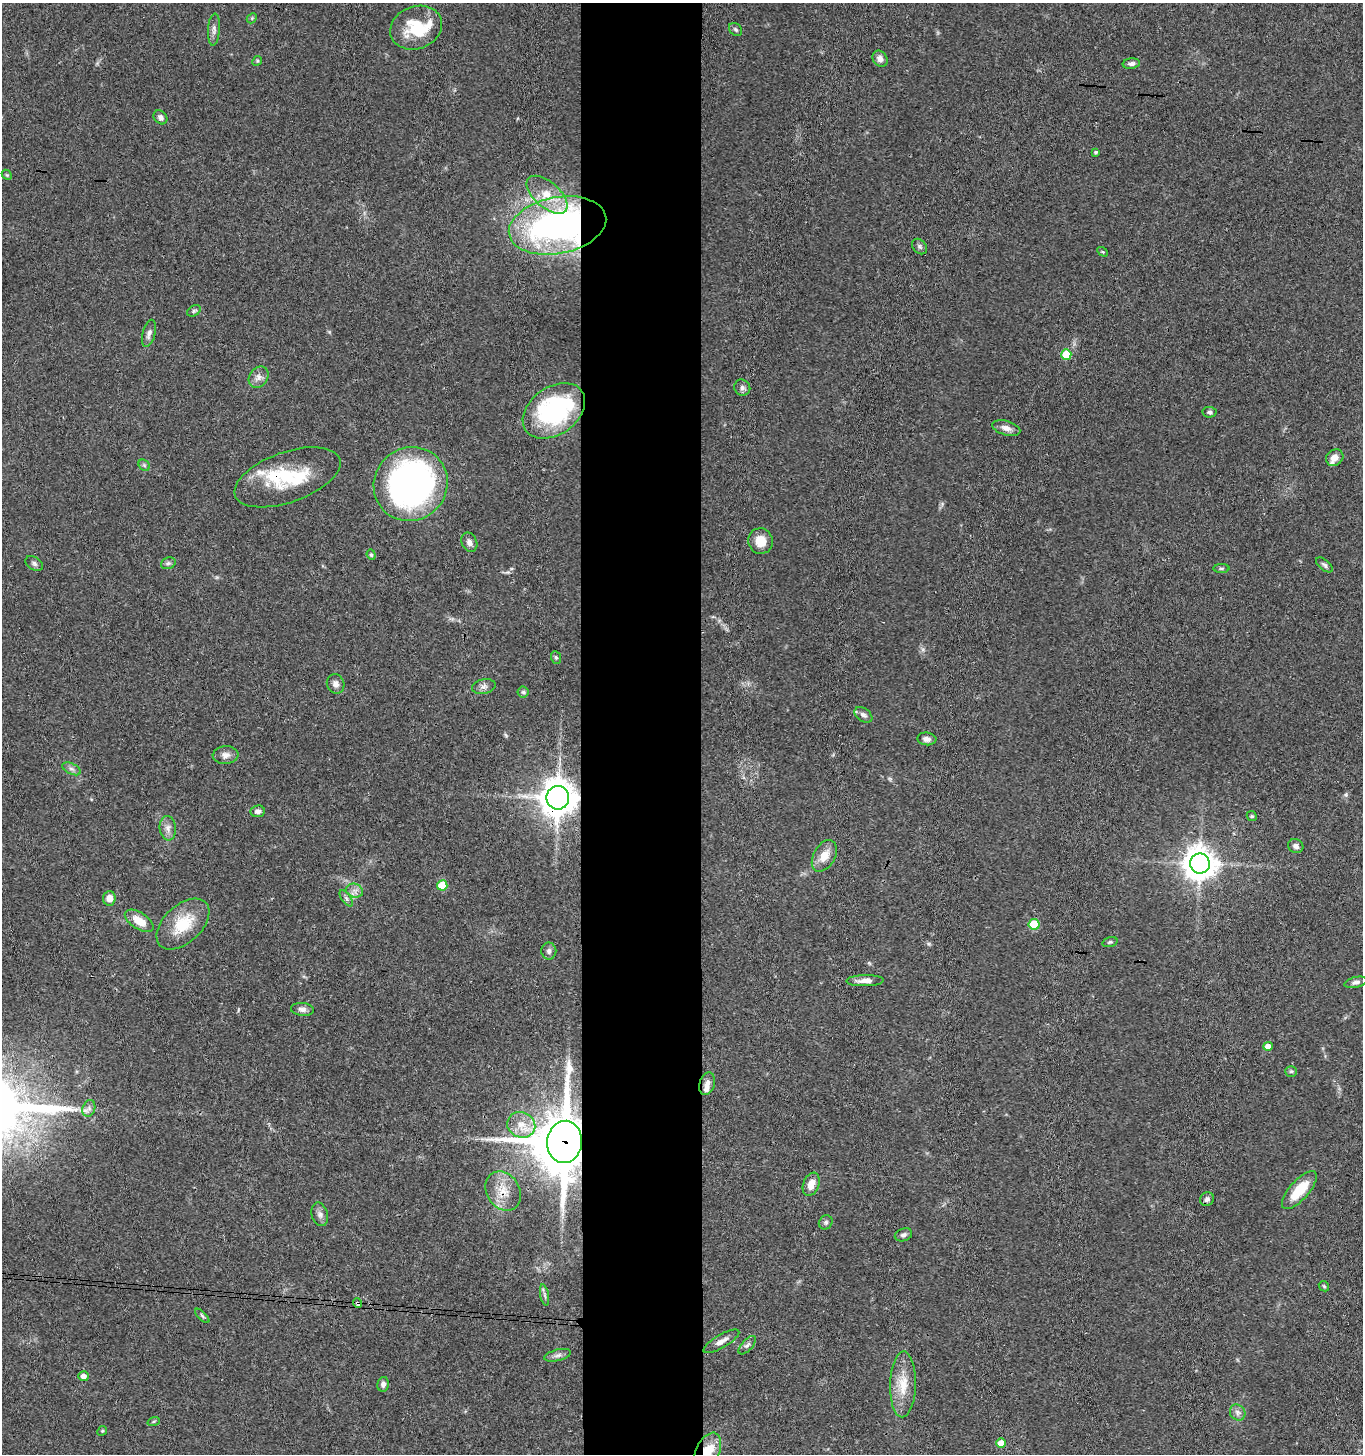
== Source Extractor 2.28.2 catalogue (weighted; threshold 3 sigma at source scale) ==
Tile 5 of 3 x 3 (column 2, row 2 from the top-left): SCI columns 1565-2925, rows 1457-2908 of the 4442 x 4368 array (HDU 1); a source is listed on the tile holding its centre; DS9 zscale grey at full resolution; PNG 1365 x 1456 px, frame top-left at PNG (2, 3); each listed source drawn as its Kron ellipse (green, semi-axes under 4 px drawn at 4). Shown black and unused: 9% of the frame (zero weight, under 3 of 4 exposures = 6% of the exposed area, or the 3 px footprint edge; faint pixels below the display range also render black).
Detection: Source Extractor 2.28.2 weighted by HDU 2 'WHT'; one run over the whole footprint, this tile lists its part. Background 0.0676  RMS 0.0054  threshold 0.0241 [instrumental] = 3 sigma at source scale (4.5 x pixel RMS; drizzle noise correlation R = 1.50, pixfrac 1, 0.05/0.05 arcsec/px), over >= 5 px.
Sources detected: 96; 2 inside a brighter object's white glare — neither listed nor drawn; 6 inside a brighter listed object's ellipse — not listed separately; the other 88 listed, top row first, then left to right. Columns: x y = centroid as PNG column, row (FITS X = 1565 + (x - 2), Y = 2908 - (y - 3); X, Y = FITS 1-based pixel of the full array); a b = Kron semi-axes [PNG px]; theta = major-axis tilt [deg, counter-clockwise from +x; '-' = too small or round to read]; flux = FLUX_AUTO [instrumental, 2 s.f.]
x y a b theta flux
252 18 6 4 47 0.68
416 28 26 21 22 21
214 29 16 6 86 2.5
736 29 7 5 -45 1.1
880 59 8 7 - 3
257 61 5 4 - 0.6
1131 64 9 5 7 1.7
160 117 7 6 - 2
1096 152 4 3 - 0.78
7 175 6 4 -44 0.7
547 195 25 12 -41 12
558 225 49 28 11 200
919 246 9 6 -46 1.4
1103 252 5 3 - 0.61
194 311 7 5 30 0.94
149 333 14 6 74 2.5
1066 354 5 5 - 17
259 377 11 9 56 3.2
742 388 8 7 - 1.7
554 411 34 24 35 68
1209 412 7 5 -7 1.1
1006 428 14 7 -16 3.7
1335 458 9 7 35 3.4
144 465 6 5 - 0.97
287 477 55 25 20 31
411 484 38 36 45 200
760 541 13 12 - 7.3
469 542 10 7 -66 2.5
371 555 5 4 - 0.81
34 563 9 6 -34 1.5
168 563 7 5 21 1.2
1324 565 10 5 -40 1.3
1221 568 8 4 0 0.85
556 657 6 5 - 0.85
336 684 10 8 -69 2.9
484 687 12 7 13 2.2
523 692 5 5 - 1
863 715 10 6 -35 2.2
927 739 9 6 -6 2.4
225 755 13 9 4 3.2
72 769 10 5 -26 1.7
558 798 12 11 - 1100
258 811 7 6 - 2.1
1252 816 5 4 - 0.68
168 828 12 8 -84 3.2
1296 846 8 6 -27 1.9
824 856 17 10 60 7.4
1200 863 10 10 - 880
442 885 5 5 - 17
355 891 8 7 - 2.5
109 898 7 6 - 3.8
346 898 9 4 -55 1.5
139 921 16 8 -33 8.5
183 924 31 19 43 19
1034 924 5 5 - 21
1110 942 8 4 16 0.88
549 951 8 7 - 1.9
865 981 19 5 1 3.8
1356 982 11 5 12 1.7
302 1009 11 6 -7 2.2
1268 1046 5 4 - 4.7
1291 1071 6 5 - 0.95
707 1084 11 7 74 3.3
89 1108 8 6 72 2.1
521 1125 14 12 -23 7.8
565 1142 21 17 86 3300
811 1184 12 8 68 5.4
1299 1190 24 9 48 16
503 1191 21 16 -58 10
1207 1199 7 6 - 1.7
320 1214 12 8 -75 2.4
826 1222 7 6 - 1.2
903 1235 9 6 17 1.6
1324 1286 6 4 -46 0.77
545 1295 11 4 -79 1.4
358 1303 5 4 - 1.4
202 1316 9 4 -45 1
721 1341 20 6 30 3.8
747 1345 11 5 49 1.6
558 1355 14 5 14 2.2
83 1376 5 5 - 3
383 1384 7 5 78 2.1
903 1384 33 13 89 13
1238 1413 8 7 - 2.1
154 1421 6 4 19 0.71
102 1431 5 4 - 0.62
1001 1443 5 5 - 5.7
708 1451 20 11 65 13
Overlapping masked pixels (flux is a lower limit): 7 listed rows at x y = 558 225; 287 477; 558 798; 565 1142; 503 1191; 358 1303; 708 1451
Isophote crosses this tile's border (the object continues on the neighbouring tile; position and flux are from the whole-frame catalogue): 1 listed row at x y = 708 1451